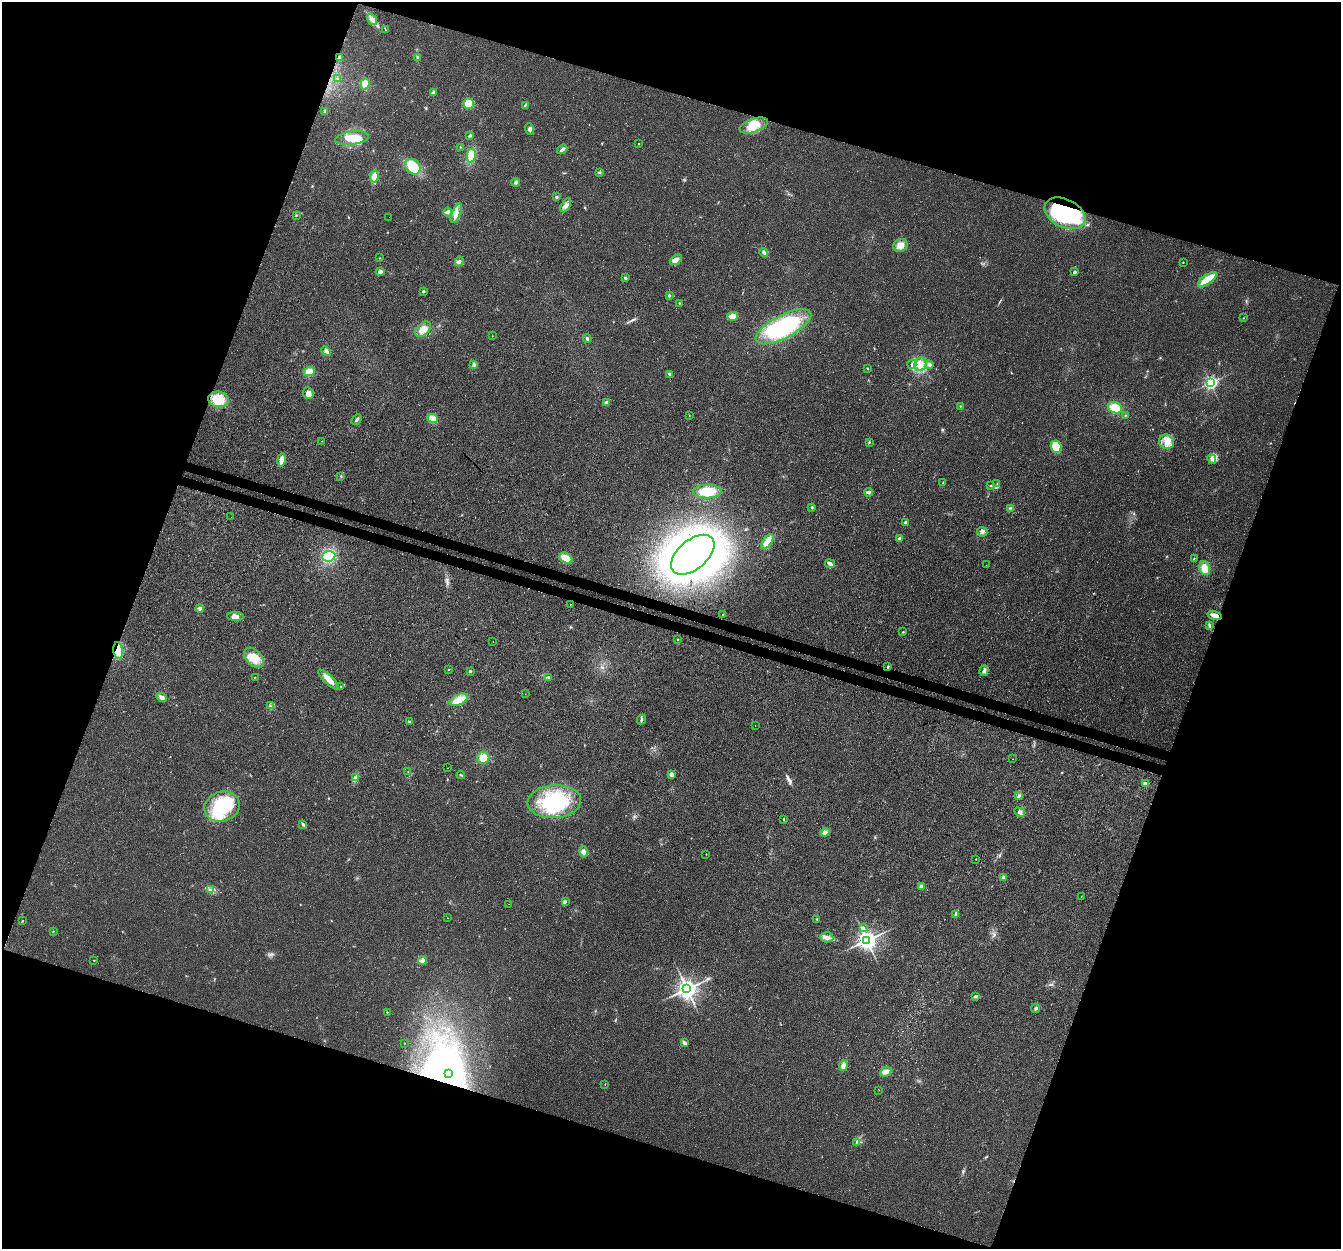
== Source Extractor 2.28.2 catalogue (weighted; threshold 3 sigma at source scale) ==
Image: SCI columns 22-5374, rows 273-5259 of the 5404 x 5593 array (HDU 1 of 3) = the unmasked area's bounding box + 8 px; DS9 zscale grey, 4 x 4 block average (1 PNG px = mean of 4 x 4 image px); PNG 1343 x 1251 px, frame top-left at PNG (2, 2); each listed source drawn as its Kron ellipse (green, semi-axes under 4 px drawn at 4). Shown black and unused: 39% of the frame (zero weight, under 3 of 4 exposures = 5% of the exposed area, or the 3 px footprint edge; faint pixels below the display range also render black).
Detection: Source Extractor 2.28.2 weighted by HDU 2 'WHT'. Background 0.0231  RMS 0.0069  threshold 0.0312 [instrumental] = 3 sigma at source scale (4.5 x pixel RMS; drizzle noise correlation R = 1.50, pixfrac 1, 0.0396/0.0396 arcsec/px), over >= 5 px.
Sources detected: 178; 1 too faint to see at this stretch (4 x 4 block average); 3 inside a brighter object's white glare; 2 cosmic-ray / hot-pixel residue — neither listed nor drawn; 1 coinciding with a brighter row at this scale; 7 inside a brighter listed object's ellipse — not listed separately; the other 164 listed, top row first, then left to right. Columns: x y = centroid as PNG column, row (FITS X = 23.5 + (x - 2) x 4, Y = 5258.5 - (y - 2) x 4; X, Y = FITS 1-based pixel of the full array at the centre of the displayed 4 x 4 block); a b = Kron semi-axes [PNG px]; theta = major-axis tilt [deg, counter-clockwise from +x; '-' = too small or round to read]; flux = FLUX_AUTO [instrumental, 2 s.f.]
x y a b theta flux
372 19 6 3 -53 14
385 29 3 2 - 2.3
340 57 3 3 - 10
417 58 3 2 - 4.5
338 79 2 2 - 1.5
365 84 6 4 72 67
433 93 4 3 - 9.6
469 103 5 5 - 59
525 105 4 2 - 3.8
325 111 3 2 - 5.5
754 125 15 6 18 61
529 129 6 3 -73 9.5
470 135 3 3 - 6.9
352 138 17 6 7 77
639 143 2 2 - 5.7
460 147 2 2 - 2.2
562 149 5 3 - 12
471 156 7 4 78 81
413 167 8 6 -50 120
600 172 3 2 - 4.3
374 177 6 4 82 33
516 182 4 3 - 8.1
556 197 3 2 - 4
566 205 8 4 61 17
448 212 4 4 - 11
456 213 10 4 67 25
1065 213 22 14 -27 460
296 215 2 2 - 2
389 217 2 2 - 0.57
900 245 7 6 - 31
764 252 5 3 - 10
380 258 2 2 - 1.2
676 260 7 4 36 16
459 261 5 3 - 8.6
1183 262 2 2 - 3.3
380 272 4 3 - 12
1075 272 2 2 - 24
625 278 3 2 - 7.7
1207 279 11 4 34 88
423 292 3 2 - 5.7
669 295 2 2 - 21
679 303 2 2 - 2.5
733 316 5 4 - 35
1243 318 2 2 - 1.1
783 327 31 11 28 420
423 329 9 6 44 40
492 336 2 2 - 1.4
587 339 4 2 - 6.5
326 351 5 4 - 16
474 364 3 3 - 5.8
912 364 5 3 - 7.5
920 364 7 6 - 32
929 365 4 3 - 6.6
867 368 3 2 - 2.5
309 372 5 4 - 42
670 374 3 2 - 6.5
1211 383 2 2 - 1000
308 393 6 5 - 21
218 399 10 7 -11 95
606 403 2 2 - 48
960 406 2 2 - 2.4
1115 408 7 5 -19 77
689 415 3 2 - 2.1
1125 415 2 2 - 3.1
432 418 5 4 - 39
357 420 6 2 47 7
322 441 2 2 - 1.4
869 442 2 2 - 3.9
1167 442 8 7 - 35
1056 447 6 5 - 66
1212 459 5 3 - 10
281 460 7 3 81 28
341 476 2 2 - 1.9
943 483 2 2 - 2.6
997 484 2 2 - 2.5
991 486 3 2 - 2.7
707 492 14 7 -1 93
868 492 4 3 - 9.1
812 507 2 2 - 3.6
1010 508 2 2 - 2.9
231 517 2 2 - 0.49
905 522 2 2 - 15
982 532 5 5 - 12
899 539 4 4 - 7.8
767 541 8 4 56 54
693 555 25 14 40 3000
329 556 6 5 - 140
566 558 7 5 -32 55
1194 558 3 2 - 2.3
830 564 5 3 - 17
986 565 2 2 - 0.98
1205 568 7 5 -71 44
570 604 2 2 - 3.3
200 608 4 3 - 8
722 615 2 2 - 2.4
1215 615 7 3 -17 28
235 616 8 4 -2 25
1209 625 3 2 - 5
903 632 3 2 - 3.2
678 639 2 2 - 2.4
493 642 2 2 - 2.9
118 651 8 4 -82 47
254 658 12 7 -46 57
888 667 2 2 - 4
448 670 3 2 - 2.3
984 670 5 4 - 12
470 671 3 2 - 3.7
255 677 2 2 - 1
549 677 2 2 - 21
328 679 14 4 -43 38
341 687 2 2 - 3.8
525 694 2 2 - 1.1
162 697 5 3 - 16
459 700 9 5 24 53
270 706 2 2 - 3.4
642 720 5 2 - 6.6
409 721 2 2 - 2.5
755 725 2 2 - 0.92
483 758 6 6 - 51
1013 759 2 2 - 2.5
448 768 2 2 - 1.1
408 772 2 2 - 1.2
671 774 2 2 - 54
461 775 4 2 - 3
355 777 3 2 - 5.3
1145 784 2 2 - 58
1019 796 2 2 - 15
554 802 27 16 4 290
222 806 18 15 21 230
1020 812 6 3 -31 9.8
783 819 2 2 - 2.1
303 824 4 3 - 7.5
825 832 4 3 - 11
583 852 5 4 - 15
706 854 2 2 - 2.4
976 859 2 2 - 1.6
1003 877 2 2 - 49
921 886 4 3 - 11
210 890 3 2 - 5.2
1081 897 2 2 - 1.3
565 902 3 3 - 6
509 904 2 2 - 2.7
955 914 3 2 - 4.7
447 918 2 2 - 1.8
816 919 2 2 - 2.7
22 921 2 2 - 4.5
863 928 2 2 - 18
53 931 2 2 - 1.8
827 937 6 5 - 19
867 940 3 3 - 2700
94 960 2 2 - 2.2
422 960 4 3 - 13
687 989 3 3 - 3000
975 996 3 3 - 6.2
1036 1009 4 2 - 6.5
387 1012 2 2 - 3.3
684 1042 4 3 - 12
404 1043 2 2 - 1.4
843 1065 5 4 - 21
886 1072 6 4 26 24
448 1073 2 2 - 3
605 1084 2 2 - 1.1
879 1090 2 2 - 1.2
857 1142 3 2 - 5.1
Overlapping masked pixels (flux is a lower limit): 4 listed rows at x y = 1065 213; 1215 615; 118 651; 888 667
Diffuse or blended objects may show on this block-average render without a row.